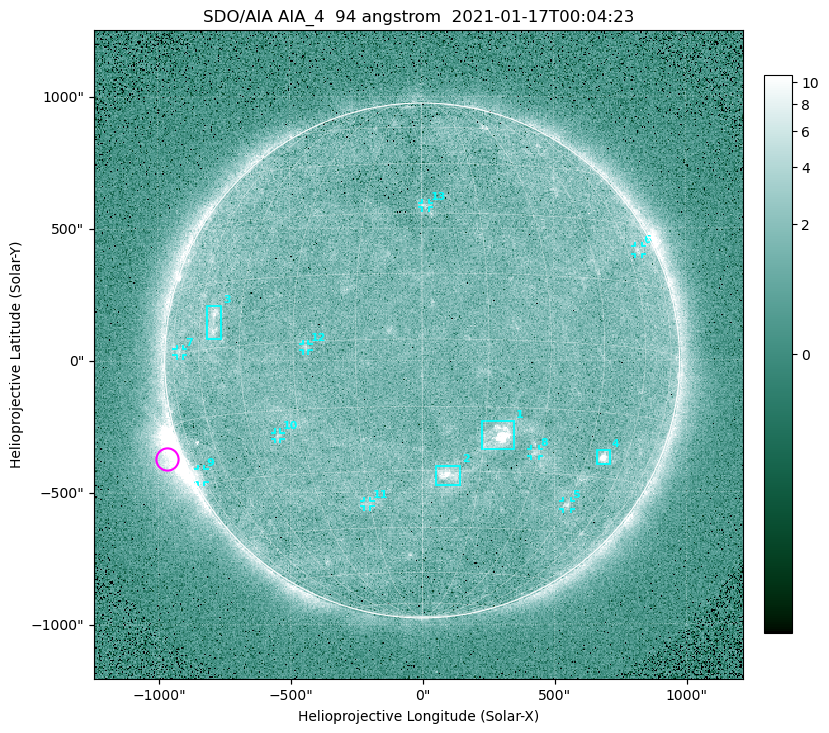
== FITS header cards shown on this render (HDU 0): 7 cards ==
TELESCOP= 'SDO/AIA '
INSTRUME= 'AIA_4   '
WAVELNTH=                   94
WAVEUNIT= 'angstrom'
DATE-OBS= '2021-01-17T00:04:23.12'
CTYPE1  = 'HPLN-TAN'
CTYPE2  = 'HPLT-TAN'

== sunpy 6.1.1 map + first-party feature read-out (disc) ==
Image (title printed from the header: SDO/AIA AIA_4  94 angstrom  2021-01-17T00:04:23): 512 x 512 px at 4.8 arcsec/px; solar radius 976 arcsec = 203 px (full disc in frame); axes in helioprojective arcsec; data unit not stated in the header (colour bar unlabelled)
Orientation: roll -0.138 deg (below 1 deg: not rotated)
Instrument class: DISC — disc imager (sunpy class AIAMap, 94 A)
Bright regions (active regions / flare kernels): reference = the median radial profile (limb darkening/brightening removed); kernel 5 px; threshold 5 sigma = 1.91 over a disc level ~1.65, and >= 1.15x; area >= 9 px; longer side >= 5 px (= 24 arcsec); searched inside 0.97 R_sun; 13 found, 13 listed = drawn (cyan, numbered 1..; 9 of them under ~33 arcsec drawn as corner ticks so the feature stays visible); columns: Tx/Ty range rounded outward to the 10 arcsec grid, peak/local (2 s.f.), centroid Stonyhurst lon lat
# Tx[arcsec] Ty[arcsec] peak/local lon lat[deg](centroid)
1 220..350 -340..-230 12 +18 -22
2 50..150 -470..-400 5.8 +7 -31
3 -820..-760 80..210 4.4 -54 +6
4 660..710 -400..-340 7.8 +51 -25
5 530..560 -570..-530 3.4 +45 -38
6 810..840 400..430 2.7 +66 +23
7 -930..-900 20..50 2.3 -70 +0
8 410..440 -360..-330 2.7 +29 -25
9 -850..-820 -460..-410 2.7 -75 -28
10 -560..-530 -300..-270 2.7 -37 -21
11 -220..-190 -550..-530 2.3 -16 -38
12 -450..-430 40..70 2.6 -27 -1
13 0..30 580..600 2.4 +1 +32
Off-limb structures (1.02-1.3 R_sun): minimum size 50 px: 3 found; the strongest spans PA ~95..130 deg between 1.02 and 1.22 R_sun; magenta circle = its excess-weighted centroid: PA ~110 deg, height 1.06 R_sun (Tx ~-970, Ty ~-370 arcsec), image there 5.2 x the reference